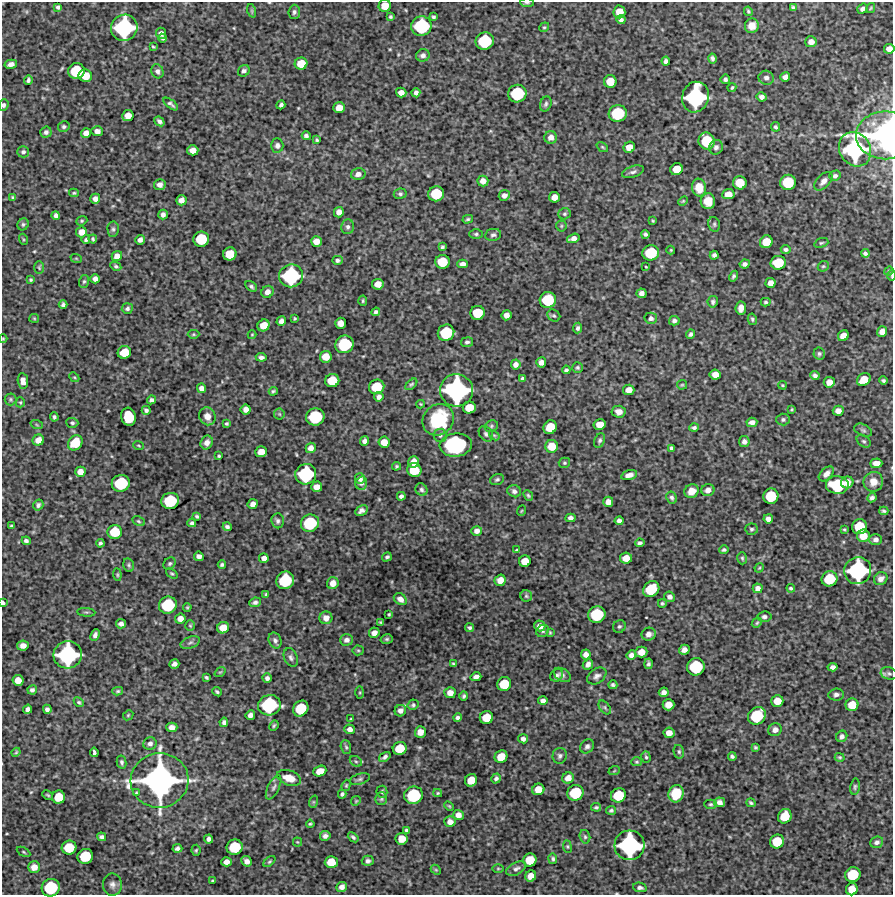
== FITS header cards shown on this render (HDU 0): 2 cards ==
NAXIS1  =                  891 /Length X axis
NAXIS2  =                  893 /Length Y axis

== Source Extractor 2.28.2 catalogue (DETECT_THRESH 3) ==
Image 891 x 893 px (HDU 0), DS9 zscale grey, 1 PNG px = 1 image px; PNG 895 x 897 px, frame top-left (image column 1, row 893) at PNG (2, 2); each listed source drawn as its Kron ellipse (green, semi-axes under 4 px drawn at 4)
Background 5470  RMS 260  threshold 783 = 3 sigma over >= 5 px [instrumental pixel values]
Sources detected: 513; of the 513, the 500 brightest by FLUX_AUTO listed and drawn (13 fainter detections omitted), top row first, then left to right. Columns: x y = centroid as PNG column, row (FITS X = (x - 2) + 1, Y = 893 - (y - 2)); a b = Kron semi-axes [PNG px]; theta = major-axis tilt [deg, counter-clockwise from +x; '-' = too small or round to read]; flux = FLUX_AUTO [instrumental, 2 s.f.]
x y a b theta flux
527 3 7 3 -4 2.5e+04
385 6 6 6 - 2.4e+05
58 7 4 3 - 4.3e+04
793 7 4 3 - 2.9e+04
871 8 5 3 - 2.4e+04
863 9 6 4 39 6.7e+04
252 11 7 4 -72 2.3e+04
748 11 5 4 - 2.4e+04
294 12 7 6 - 4.9e+04
619 12 6 6 - 2.4e+05
390 17 3 3 - 2.7e+04
433 17 4 3 - 3.0e+04
621 20 4 4 - 5.6e+04
421 26 10 9 - 1.1e+06
752 26 7 7 - 1.6e+05
544 27 5 4 - 2.2e+04
124 28 13 13 - 1.8e+06
161 33 6 5 - 7.1e+04
163 38 4 4 - 3.7e+04
485 41 9 8 - 8.5e+05
811 42 5 5 - 1.0e+05
153 47 4 2 - 2.0e+04
889 49 5 5 - 1.1e+05
423 55 7 6 - 6.5e+04
712 58 5 4 - 4.6e+04
666 61 4 4 - 5.8e+04
11 64 6 4 13 7.7e+04
301 64 6 6 - 2.8e+05
76 71 8 8 - 6.5e+05
157 71 7 6 - 6.1e+04
244 71 6 5 - 5.1e+04
85 76 7 6 - 2.8e+05
785 77 5 4 - 7.5e+04
766 78 7 7 - 6.9e+04
725 79 5 5 - 4.1e+04
28 80 5 3 - 3.9e+04
610 82 6 6 - 2.7e+05
732 88 4 3 - 2.2e+04
401 93 5 5 - 9.9e+04
416 93 4 4 - 5.8e+04
517 94 9 8 - 8.8e+05
695 97 15 13 72 1.9e+06
762 97 5 4 - 7.0e+04
171 104 9 3 -38 4.2e+04
546 104 8 5 71 3.9e+04
3 105 6 5 - 4.6e+04
281 105 4 3 - 4.3e+04
339 108 6 5 - 1.7e+05
618 113 9 8 - 8.0e+05
128 116 6 5 - 1.6e+05
159 121 5 4 - 4.9e+04
64 127 6 5 - 3.6e+04
775 127 5 4 - 3.2e+04
97 131 5 5 - 9.3e+04
46 132 5 5 - 4.9e+04
86 133 5 5 - 1.1e+05
885 135 29 24 0 3.5e+06
306 136 4 4 - 4.5e+04
551 137 6 6 - 1.0e+05
317 140 4 4 - 2.7e+04
707 141 8 8 - 6.4e+05
277 145 7 6 - 5.2e+04
602 147 6 4 -36 2.3e+04
629 147 6 5 - 1.6e+05
716 147 7 6 - 5.7e+04
855 149 18 15 -56 2.1e+06
193 150 6 5 - 1.4e+05
23 152 6 5 - 4.1e+04
676 169 6 6 - 2.4e+05
633 172 11 5 18 5.9e+04
358 174 7 5 14 9.5e+04
835 176 6 5 - 4.9e+04
483 181 5 5 - 1.1e+05
823 181 11 6 46 8.4e+04
788 182 8 7 - 5.7e+05
740 183 7 6 - 3.2e+05
160 185 6 5 - 8.2e+04
699 188 9 7 -81 2.5e+05
74 193 5 4 - 2.3e+04
400 194 6 5 - 3.8e+04
436 194 8 7 - 5.9e+05
728 194 6 5 - 1.5e+05
504 195 5 5 - 7.9e+04
13 197 4 3 - 2.0e+04
554 197 5 5 - 1.3e+05
95 199 5 5 - 8.1e+04
181 200 5 5 - 9.7e+04
683 201 6 3 45 1.8e+04
708 201 8 7 - 2.3e+05
339 212 5 5 - 1.1e+05
565 214 6 5 - 3.4e+04
56 215 4 4 - 5.1e+04
163 215 5 4 - 6.0e+04
468 219 5 4 - 2.7e+04
82 221 6 4 21 2.5e+04
653 221 4 3 - 2.0e+04
23 224 6 5 - 3.2e+04
714 224 7 5 -77 3.4e+04
561 226 5 5 - 2.3e+04
348 227 7 6 - 4.9e+04
113 229 7 5 -89 3.9e+04
81 232 5 5 - 1.3e+05
476 234 7 5 1 3.3e+04
645 234 4 3 - 3.7e+04
493 235 8 6 8 4.8e+04
573 238 6 4 17 8.4e+04
23 239 6 3 -71 1.9e+04
93 239 4 3 - 2.6e+04
201 239 8 7 - 5.7e+05
86 240 4 3 - 3.2e+04
140 240 5 4 - 6.8e+04
316 241 5 5 - 1.3e+05
766 242 6 6 - 2.9e+05
821 243 7 4 18 2.8e+04
442 247 4 3 - 3.0e+04
786 249 5 4 - 3.8e+04
671 250 4 4 - 1.8e+04
651 253 8 7 - 6.4e+05
865 253 4 4 - 4.2e+04
230 254 7 6 - 3.3e+05
714 255 4 4 - 4.2e+04
117 256 5 5 - 1.1e+05
76 258 6 3 -19 1.8e+04
337 260 5 4 - 4.0e+04
442 262 7 7 - 4.2e+05
778 263 7 7 - 4.5e+05
463 264 5 4 - 7.6e+04
745 264 5 4 - 5.6e+04
116 266 6 4 -28 3.1e+04
823 266 6 5 - 2.5e+04
646 267 3 2 - 1.6e+04
39 268 6 5 - 2.5e+04
889 271 4 4 - 2.0e+04
291 276 12 11 - 1.5e+06
733 276 6 4 60 3.4e+04
892 276 5 2 - 2.4e+04
95 279 5 4 - 7.7e+04
31 280 4 4 - 2.3e+04
84 281 6 5 - 2.9e+04
771 283 5 5 - 1.1e+05
378 284 6 5 - 1.5e+05
251 286 6 4 -34 3.7e+04
267 292 6 5 - 9.5e+04
642 293 5 5 - 7.5e+04
548 300 8 8 - 6.4e+05
363 301 5 3 - 2.2e+04
713 302 5 5 - 3.9e+04
766 302 5 4 - 2.7e+04
63 304 4 4 - 4.1e+04
127 308 6 5 - 4.3e+04
741 308 6 5 - 1.2e+05
376 312 4 4 - 4.1e+04
477 313 7 7 - 4.2e+05
506 315 5 5 - 9.5e+04
554 316 7 5 -33 3.2e+04
34 318 5 4 - 1.9e+04
295 318 3 3 - 1.9e+04
651 318 6 5 - 5.6e+04
752 319 6 4 -78 3.0e+04
281 321 5 4 - 7.2e+04
674 321 5 4 - 4.6e+04
340 323 5 5 - 1.3e+05
264 325 6 5 - 2.2e+05
578 328 5 4 - 4.5e+04
882 332 5 5 - 1.1e+05
446 333 8 8 - 6.7e+05
193 334 6 4 1 2.4e+04
691 334 4 3 - 3.6e+04
252 335 4 4 - 1.8e+04
843 336 6 5 - 1.4e+05
3 339 4 4 - 1.6e+04
467 342 6 5 - 3.8e+04
344 344 9 8 - 8.8e+05
124 352 7 6 - 3.3e+05
819 354 6 6 - 3.6e+04
261 357 5 3 - 5.0e+04
326 357 6 6 - 2.1e+05
541 362 5 5 - 8.5e+04
516 364 5 5 - 7.6e+04
577 368 5 5 - 3.2e+04
566 370 4 3 - 3.1e+04
715 374 5 5 - 1.2e+05
815 376 5 4 - 5.0e+04
74 377 5 4 - 2.3e+04
522 378 4 4 - 3.3e+04
332 380 7 6 - 3.8e+05
864 380 7 6 - 2.5e+05
23 381 8 5 -82 1.0e+05
883 381 4 3 - 3.4e+04
829 382 5 5 - 1.4e+05
411 384 7 4 43 2.7e+04
682 385 5 4 - 2.1e+04
783 385 4 3 - 1.9e+04
377 387 8 7 - 5.0e+05
201 388 5 4 - 7.8e+04
456 390 16 16 - 2.7e+06
629 390 5 5 - 1.4e+05
273 391 4 3 - 2.9e+04
379 397 5 4 - 6.4e+04
10 399 6 6 - 2.9e+04
151 400 5 4 - 4.9e+04
20 402 5 4 - 2.1e+04
421 404 4 3 - 1.7e+04
469 408 6 6 - 2.7e+05
246 409 5 5 - 9.4e+04
792 409 3 3 - 1.8e+04
146 410 4 4 - 4.1e+04
838 411 5 5 - 1.0e+05
619 412 7 6 - 1.0e+05
279 414 6 5 - 2.6e+04
207 416 9 8 - 1.2e+05
54 417 4 3 - 3.4e+04
129 417 9 7 -76 6.4e+05
315 417 9 8 - 8.4e+05
783 419 6 6 - 4.0e+04
438 420 17 15 47 1.1e+06
752 422 5 4 - 8.0e+04
72 423 6 5 - 3.6e+04
227 424 3 3 - 2.5e+04
37 425 6 4 -19 2.2e+04
600 425 6 5 - 2.0e+05
491 426 7 5 24 3.4e+04
550 427 7 6 - 3.6e+05
694 428 5 4 - 3.8e+04
863 430 9 6 -23 4.6e+04
486 434 8 6 -50 4.7e+04
440 435 6 6 - 4.1e+04
494 435 6 4 -42 2.5e+04
38 440 6 5 - 1.4e+05
600 440 7 5 65 4.0e+04
364 441 5 4 - 6.4e+04
864 441 8 5 -38 3.8e+04
384 442 5 5 - 1.8e+05
744 442 5 5 - 6.5e+04
75 443 8 6 48 4.2e+05
207 443 7 6 - 9.2e+04
139 445 5 2 - 1.6e+04
456 445 16 11 6 1.6e+06
552 446 6 6 - 2.5e+05
311 448 5 5 - 9.1e+04
671 448 4 3 - 3.0e+04
261 452 6 5 - 1.5e+05
219 456 3 3 - 2.2e+04
414 462 6 5 - 1.7e+05
564 463 6 5 - 2.8e+04
876 463 6 4 2 1.2e+05
396 466 4 3 - 2.5e+04
414 470 7 7 - 3.9e+05
80 472 5 5 - 1.1e+05
306 474 10 10 - 1.2e+06
826 474 9 5 44 9.4e+04
629 475 8 4 15 9.8e+04
360 478 5 5 - 5.8e+04
497 479 7 5 21 3.5e+04
847 482 6 6 - 1.2e+05
873 482 10 9 - 1.8e+05
121 483 9 8 - 8.1e+05
361 483 7 6 - 5.0e+04
837 485 11 9 -4 1.0e+06
317 487 5 5 - 1.3e+05
421 490 6 5 - 3.8e+04
708 490 6 6 - 9.8e+04
514 491 7 6 - 6.0e+04
691 491 7 6 - 1.8e+05
528 495 6 4 -50 2.7e+04
401 496 4 4 - 4.6e+04
771 496 8 7 - 5.6e+05
672 497 6 5 - 4.1e+04
872 498 5 4 - 5.0e+04
170 501 9 8 - 7.5e+05
608 502 5 5 - 1.1e+05
253 504 5 5 - 7.9e+04
38 505 5 5 - 4.2e+04
361 511 7 5 30 6.8e+04
521 511 5 3 - 1.6e+04
884 511 4 3 - 3.0e+04
197 516 4 3 - 3.1e+04
570 518 5 4 - 6.0e+04
768 519 5 4 - 8.5e+04
138 521 6 4 -27 2.6e+04
278 521 7 6 - 4.9e+04
619 521 4 4 - 5.7e+04
192 523 4 4 - 4.0e+04
310 523 9 8 - 8.2e+05
12 526 4 3 - 2.8e+04
227 527 4 3 - 4.2e+04
860 527 7 7 - 5.3e+05
751 529 6 5 - 3.5e+04
844 529 3 3 - 2.0e+04
477 531 5 5 - 7.9e+04
115 532 7 7 - 4.3e+05
863 536 6 6 - 2.3e+05
876 539 6 5 - 6.7e+04
26 541 4 4 - 4.7e+04
100 543 4 3 - 3.3e+04
640 543 4 3 - 3.7e+04
517 550 3 3 - 2.0e+04
724 550 5 4 - 3.1e+04
199 556 5 4 - 6.8e+04
387 557 5 4 - 3.7e+04
264 558 5 4 - 8.4e+04
626 558 6 5 - 1.7e+05
742 558 6 4 -74 2.7e+04
525 561 6 5 - 2.1e+05
170 563 7 5 45 3.4e+04
129 565 7 5 -76 3.3e+04
222 565 4 3 - 3.2e+04
759 568 5 3 - 1.8e+04
858 571 14 13 - 1.9e+06
172 574 6 4 -38 2.5e+04
117 575 6 4 -84 2.6e+04
829 579 8 7 - 5.6e+05
881 579 7 6 - 8.1e+04
285 580 9 8 - 8.2e+05
500 580 6 5 - 1.6e+05
333 583 6 5 - 1.3e+05
758 588 5 5 - 8.7e+04
791 588 4 3 - 3.0e+04
651 589 9 7 42 6.0e+05
266 595 4 3 - 2.5e+04
526 596 6 5 - 2.9e+04
669 597 5 5 - 6.7e+04
400 599 7 5 -35 8.9e+04
255 602 6 4 24 4.6e+04
3 603 4 3 - 3.9e+04
662 603 4 4 - 2.8e+04
168 605 9 8 - 8.1e+05
187 607 4 3 - 2.2e+04
86 612 9 3 -4 2.4e+04
389 614 3 3 - 2.1e+04
597 615 9 8 - 7.7e+05
764 617 7 5 6 4.7e+04
326 618 6 6 - 1.1e+05
180 619 5 5 - 1.2e+05
381 622 4 3 - 1.9e+04
757 623 6 4 45 2.4e+04
121 624 5 4 - 6.9e+04
190 626 5 5 - 2.3e+04
540 626 6 5 - 1.2e+05
619 627 7 6 - 3.6e+04
223 628 6 5 - 1.9e+05
470 628 4 3 - 3.6e+04
543 631 6 5 - 3.5e+04
374 633 5 5 - 9.8e+04
550 633 4 3 - 1.8e+04
649 634 7 6 - 9.0e+04
95 635 6 4 67 6.1e+04
387 639 6 4 14 2.9e+04
275 640 8 6 -67 5.7e+04
347 640 6 5 - 6.1e+04
190 643 10 5 19 5.2e+04
23 646 6 5 - 8.4e+04
358 650 5 5 - 2.4e+04
684 650 5 5 - 9.7e+04
641 652 6 5 - 1.6e+05
586 654 5 5 - 9.2e+04
68 655 14 13 - 2.0e+06
631 655 5 4 - 6.8e+04
291 657 9 6 -67 5.4e+04
174 664 5 4 - 6.9e+04
453 664 3 3 - 2.2e+04
588 664 6 4 47 6.7e+04
648 664 5 4 - 4.0e+04
696 667 9 8 - 8.2e+05
833 667 5 4 - 6.1e+04
220 672 6 3 35 1.7e+04
889 673 8 6 -16 4.7e+04
556 675 7 5 38 4.8e+04
562 675 9 6 -32 4.8e+04
597 676 10 7 36 6.9e+04
206 677 4 3 - 2.9e+04
476 677 5 4 - 7.5e+04
267 678 5 4 - 5.6e+04
18 680 5 5 - 1.6e+05
504 684 7 7 - 4.2e+05
613 685 4 4 - 3.8e+04
32 690 5 4 - 4.8e+04
118 691 5 4 - 2.7e+04
217 692 5 3 - 2.8e+04
664 692 5 4 - 7.1e+04
360 693 6 3 90 1.9e+04
450 693 5 5 - 1.3e+05
836 695 8 6 7 6.0e+04
464 696 5 4 - 3.5e+04
543 701 5 4 - 6.2e+04
777 701 6 6 - 2.2e+05
79 702 5 4 - 2.8e+04
269 705 11 10 - 1.2e+06
413 705 5 5 - 3.1e+04
669 705 6 5 - 1.9e+05
852 705 6 6 - 2.8e+05
605 707 8 4 -53 3.1e+04
301 708 8 7 - 5.5e+05
28 709 5 4 - 6.0e+04
47 709 4 4 - 5.8e+04
400 711 6 5 - 7.5e+04
128 715 5 4 - 2.2e+04
250 715 5 4 - 8.0e+04
757 716 10 8 45 7.8e+05
458 718 4 4 - 4.6e+04
486 718 6 6 - 3.4e+05
351 719 3 3 - 2.1e+04
224 722 4 4 - 4.7e+04
274 726 5 3 - 2.5e+04
172 727 5 5 - 9.8e+04
350 729 5 5 - 8.3e+04
775 730 7 6 - 9.0e+04
420 732 5 5 - 1.5e+05
669 733 5 5 - 1.3e+05
842 736 6 5 - 6.1e+04
523 739 5 4 - 5.1e+04
150 743 7 6 - 6.4e+04
587 746 7 6 - 5.4e+04
346 747 7 5 -73 3.1e+04
755 747 4 3 - 2.5e+04
400 748 7 6 - 3.9e+05
16 752 4 4 - 1.9e+04
94 752 5 3 - 3.9e+04
679 752 7 5 -76 3.3e+04
560 756 8 7 - 4.8e+04
732 756 4 4 - 3.4e+04
385 757 6 4 34 4.6e+04
501 757 7 6 - 2.6e+05
646 757 6 4 -73 2.9e+04
840 757 5 4 - 2.3e+04
356 761 6 4 -29 3.2e+04
122 762 6 4 -78 4.0e+04
637 762 5 4 - 2.4e+04
320 771 7 5 20 1.9e+05
614 771 6 3 19 1.9e+04
289 778 12 7 -19 2.5e+05
568 778 6 5 - 1.3e+05
360 779 10 5 17 4.3e+04
496 779 5 4 - 4.7e+04
160 780 29 27 10 5.4e+06
471 780 6 6 - 2.4e+05
346 785 6 4 69 2.2e+04
274 787 13 5 63 5.9e+04
855 787 8 4 79 3.3e+04
538 789 6 5 - 2.2e+05
382 792 6 5 - 3.7e+04
136 793 4 3 - 1.8e+04
438 793 4 4 - 1.9e+04
575 793 8 7 - 6.5e+05
342 794 4 4 - 3.6e+04
676 794 9 7 72 4.7e+05
48 795 5 3 - 2.5e+04
414 795 9 8 - 8.9e+05
618 795 8 7 - 5.1e+05
59 797 6 6 - 3.4e+05
381 799 6 6 - 3.3e+04
356 801 5 4 - 2.2e+04
313 802 6 4 71 2.3e+04
719 802 5 5 - 7.0e+04
751 803 5 3 - 3.0e+04
711 804 6 4 0 3.1e+04
449 806 5 3 - 1.9e+04
596 807 5 4 - 3.0e+04
611 810 5 4 - 3.0e+04
458 815 5 5 - 1.1e+05
785 816 7 6 - 3.6e+05
450 822 5 5 - 1.0e+05
310 824 4 3 - 2.5e+04
406 830 4 3 - 3.1e+04
325 836 5 5 - 6.2e+04
102 837 4 4 - 4.8e+04
353 837 6 4 -39 3.6e+04
585 837 7 5 -74 3.3e+04
209 839 4 4 - 5.8e+04
402 839 6 6 - 2.2e+05
777 841 7 7 - 4.2e+05
297 842 4 4 - 1.8e+04
877 842 6 5 - 5.6e+04
630 845 15 15 - 2.2e+06
567 846 6 4 -83 2.3e+04
235 847 8 7 - 5.9e+05
69 848 7 7 - 4.5e+05
177 848 5 4 - 4.7e+04
196 850 5 4 - 2.5e+04
24 852 7 4 -28 2.3e+04
85 856 8 7 - 5.7e+05
553 859 5 4 - 3.5e+04
530 860 7 6 - 3.4e+05
247 861 5 4 - 8.2e+04
269 861 7 4 41 2.6e+04
368 861 6 5 - 4.6e+04
226 862 5 4 - 1.0e+05
331 862 6 6 - 2.8e+05
34 867 6 5 - 1.5e+05
498 868 6 4 0 1.7e+04
516 869 11 6 28 5.8e+04
436 870 6 4 -43 2.1e+04
853 875 8 7 - 5.6e+05
531 876 6 5 - 1.5e+05
212 881 3 3 - 1.9e+04
112 885 11 9 -86 8.9e+04
342 887 5 5 - 8.6e+04
640 887 7 4 -12 4.8e+04
51 888 9 8 - 8.6e+05
852 889 6 6 - 2.4e+05
At the frame edge (FLAGS 8, measured only in part): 9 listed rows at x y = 527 3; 385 6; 889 49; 3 105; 885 135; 892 276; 3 339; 3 603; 51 888
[13 fainter detections neither listed nor drawn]

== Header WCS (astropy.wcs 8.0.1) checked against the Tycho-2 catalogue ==
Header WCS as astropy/WCSLIB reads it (CRVAL/CRPIX/CD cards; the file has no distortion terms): RA---TAN/DEC--TAN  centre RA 09:09:24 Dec -04:44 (137.35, -4.73 deg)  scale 1.01 arcsec/px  FOV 15.0' x 15.0'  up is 0 deg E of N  parity normal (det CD < 0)
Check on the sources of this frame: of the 60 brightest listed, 3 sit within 1.6 arcsec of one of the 4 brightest Tycho-2 stars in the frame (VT <= 12.08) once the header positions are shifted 0.46 arcsec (0.24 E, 0.39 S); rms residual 0.55 arcsec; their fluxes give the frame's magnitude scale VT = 27.60 - 2.5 log10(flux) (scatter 0.42 mag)
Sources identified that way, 3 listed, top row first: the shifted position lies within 1.6 arcsec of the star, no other Tycho-2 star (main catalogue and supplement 1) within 3.2 arcsec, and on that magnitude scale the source's flux lands within +1.5 / -3 mag of the star's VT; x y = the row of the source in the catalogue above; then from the Tycho-2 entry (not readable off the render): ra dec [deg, ICRS J2000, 3 dp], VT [Tycho-2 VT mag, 2 dp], TYC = Tycho-2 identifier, HIP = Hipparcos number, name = IAU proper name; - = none
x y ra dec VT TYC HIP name
456 390 137.347 -4.709 12.08 4887-179-1 - -
160 780 137.431 -4.818 10.35 4887-760-1 - -
630 845 137.298 -4.836 11.74 4887-1099-1 - -